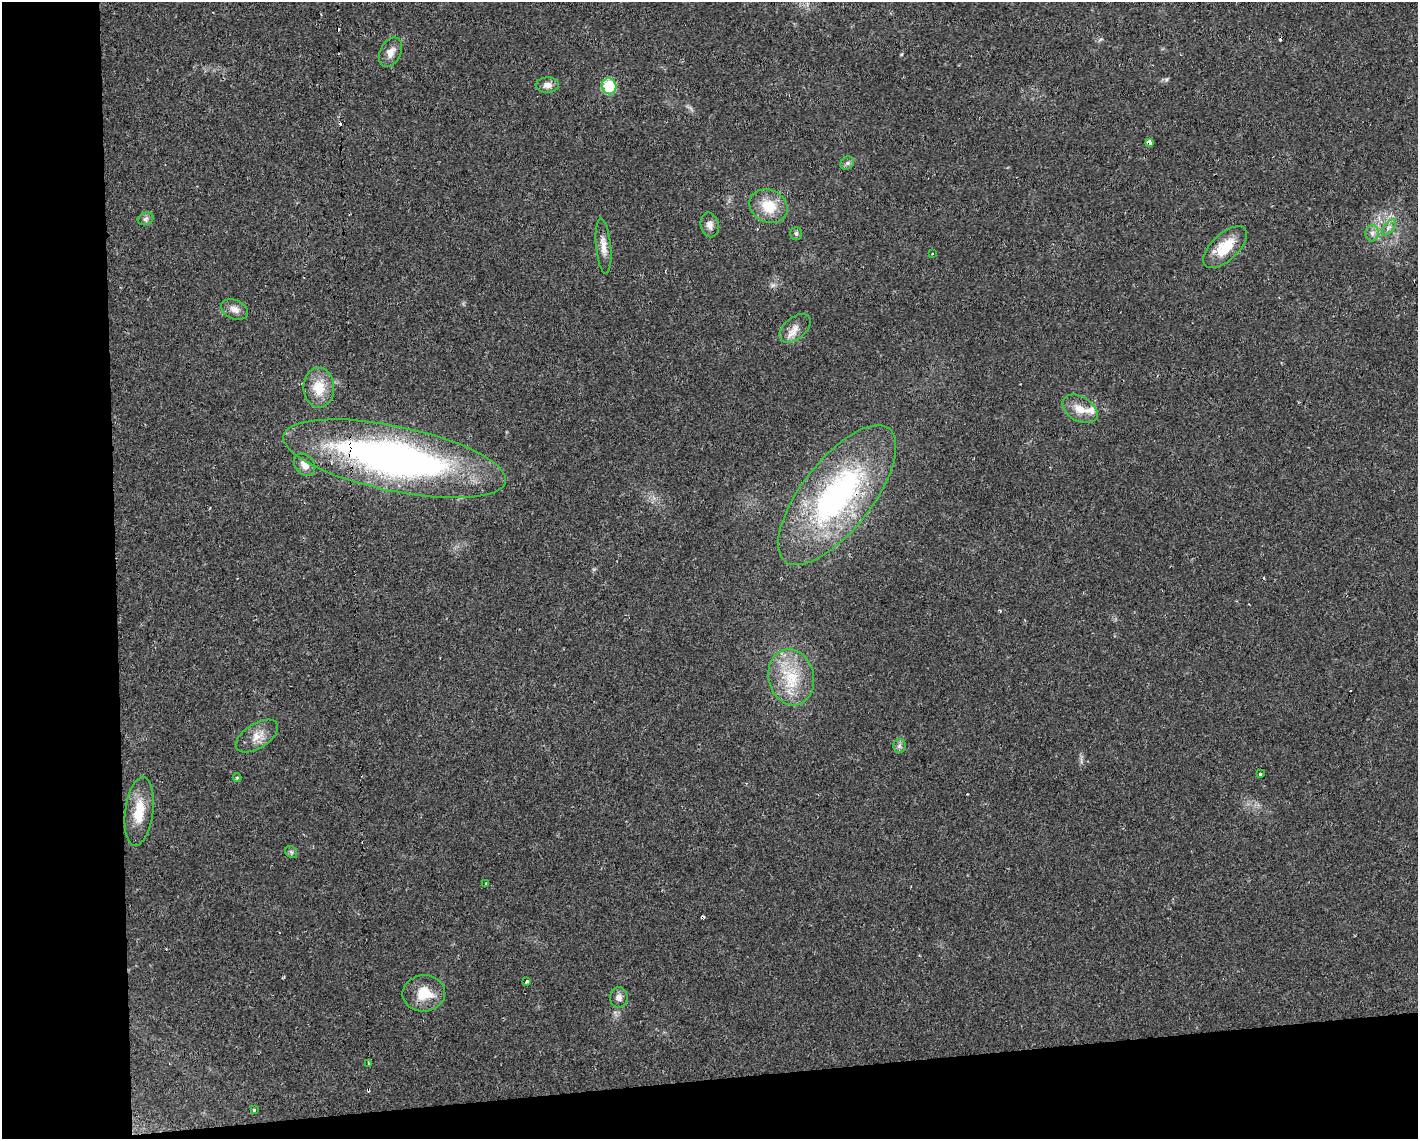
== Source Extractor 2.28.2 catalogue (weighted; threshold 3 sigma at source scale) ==
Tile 10 of 3 x 4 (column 1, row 4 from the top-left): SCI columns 47-1462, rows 1-1137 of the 4298 x 4548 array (HDU 1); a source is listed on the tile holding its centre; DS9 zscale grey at full resolution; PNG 1420 x 1141 px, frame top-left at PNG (2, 2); each listed source drawn as its Kron ellipse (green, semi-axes under 4 px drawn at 4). Shown black and unused: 13% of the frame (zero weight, under 2 of 3 exposures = <1% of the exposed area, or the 3 px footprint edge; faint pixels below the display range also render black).
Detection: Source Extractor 2.28.2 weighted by HDU 2 'WHT'; one run over the whole footprint, this tile lists its part. Background 0.0253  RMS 0.0033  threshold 0.0147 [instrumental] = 3 sigma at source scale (4.5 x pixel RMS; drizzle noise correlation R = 1.50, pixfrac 1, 0.0396/0.0396 arcsec/px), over >= 5 px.
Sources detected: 42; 7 cosmic-ray / hot-pixel residue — neither listed nor drawn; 1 inside a brighter listed object's ellipse — not listed separately; the other 34 listed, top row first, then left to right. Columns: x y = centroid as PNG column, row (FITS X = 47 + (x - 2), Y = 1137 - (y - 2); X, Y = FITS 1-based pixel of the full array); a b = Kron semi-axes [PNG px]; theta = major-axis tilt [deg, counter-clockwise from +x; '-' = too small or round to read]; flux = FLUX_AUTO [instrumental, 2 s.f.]
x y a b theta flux
391 52 16 10 65 2.8
547 85 12 7 2 2.1
609 86 8 7 - 16
1149 142 4 3 - 3.9
847 163 7 6 - 0.88
768 206 20 16 -27 8.8
146 219 8 6 21 0.93
710 225 12 9 -78 2
1389 227 9 4 54 1.2
1372 233 8 6 89 1.3
796 234 6 5 - 0.72
603 246 27 7 -84 3.2
1225 247 27 13 42 9.2
933 254 3 3 - 0.76
234 309 14 9 -23 2.4
795 328 18 11 40 3.3
319 388 20 15 -90 7.8
1080 409 19 12 -30 4.6
395 459 113 32 -12 160
305 465 12 9 -50 2.8
837 495 84 35 52 85
791 677 28 22 -77 14
257 736 24 12 32 4.4
899 746 7 6 - 0.96
1260 774 3 3 - 0.45
237 778 4 4 - 0.37
139 811 35 14 82 9.3
291 852 6 5 - 0.61
486 884 3 3 - 0.57
527 981 3 3 - 1.6
424 993 21 18 4 7.9
619 997 10 9 - 1.6
368 1063 3 3 - 1
254 1110 4 3 - 0.41
Overlapping masked pixels (flux is a lower limit): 3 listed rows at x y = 1149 142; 395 459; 837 495